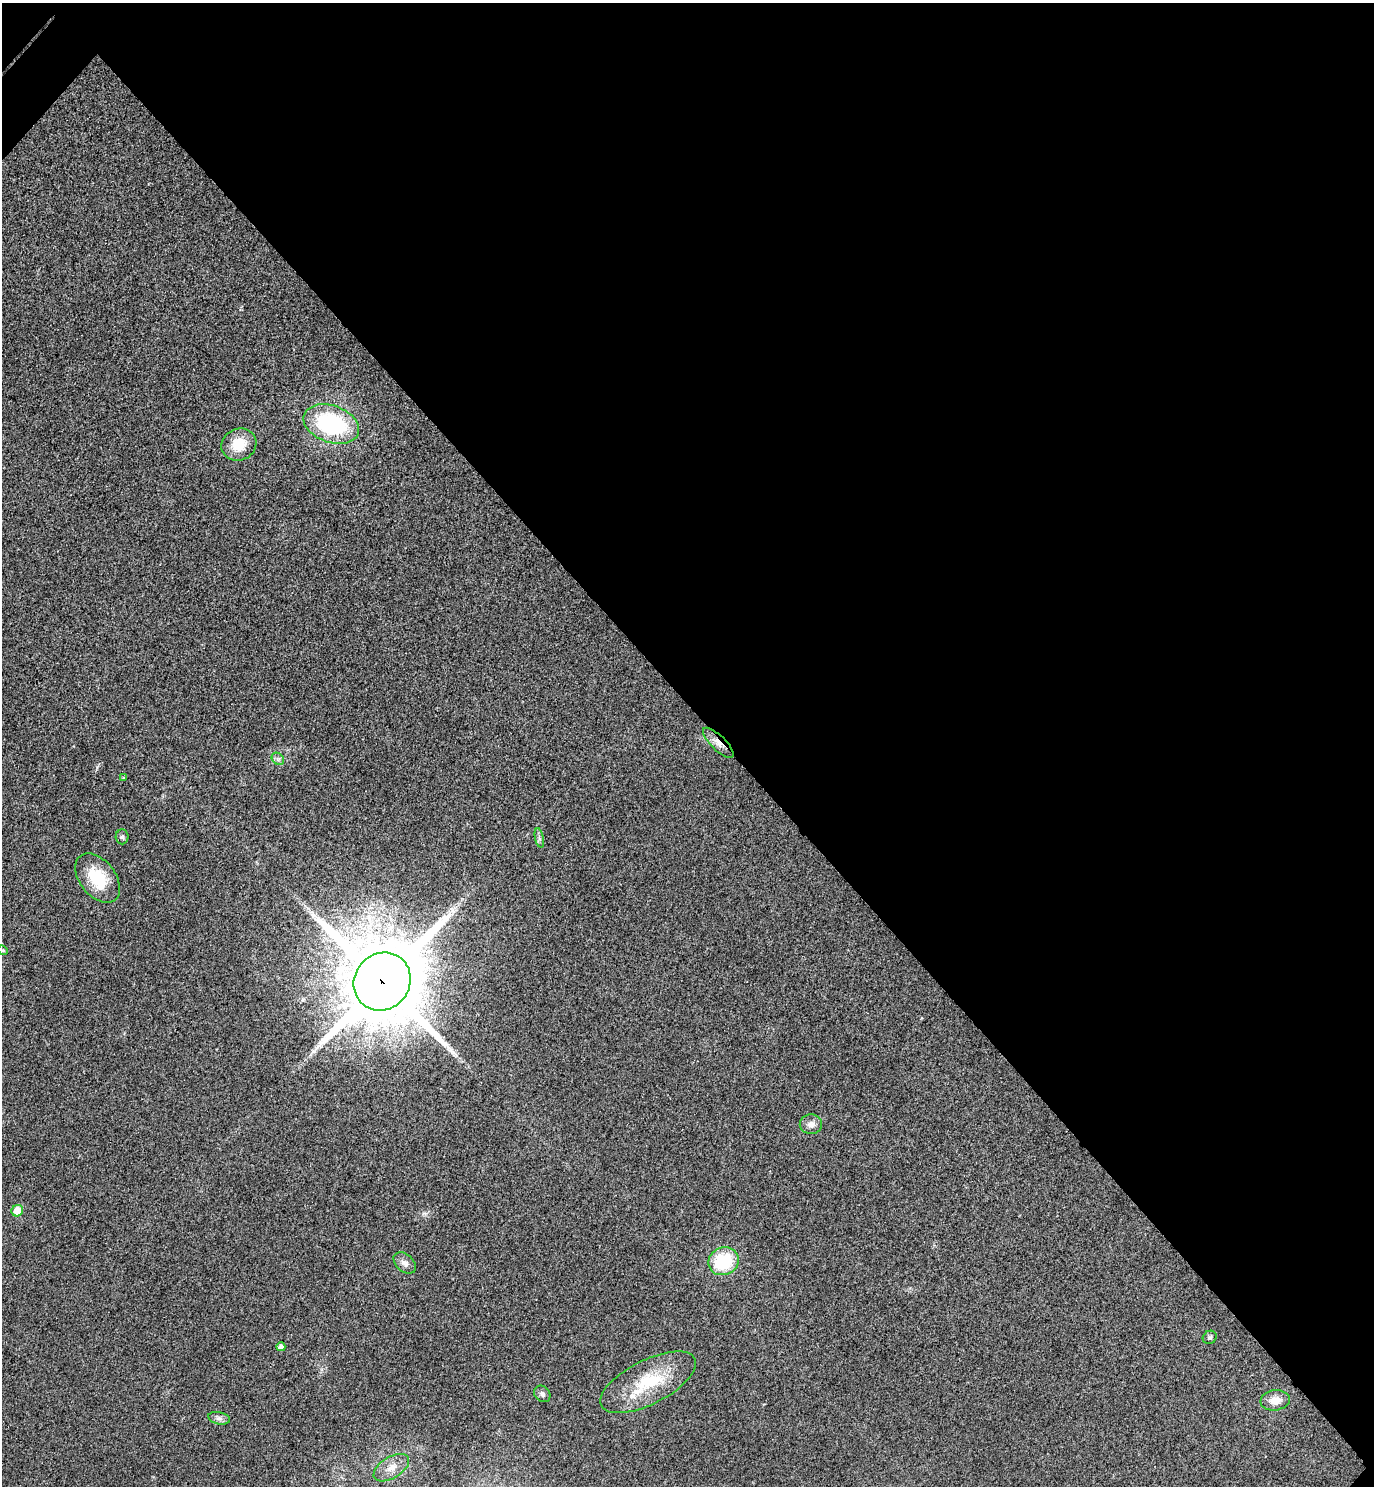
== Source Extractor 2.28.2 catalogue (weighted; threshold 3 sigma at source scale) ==
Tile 8 of 4 x 4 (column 4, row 2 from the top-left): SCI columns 4315-5686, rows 3015-4498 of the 6026 x 6025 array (HDU 1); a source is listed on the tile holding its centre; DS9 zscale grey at full resolution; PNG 1376 x 1488 px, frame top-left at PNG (2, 3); each listed source drawn as its Kron ellipse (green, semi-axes under 4 px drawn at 4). Shown black and unused: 48% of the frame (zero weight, under 3 of 4 exposures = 6% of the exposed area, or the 3 px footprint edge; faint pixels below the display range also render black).
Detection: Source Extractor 2.28.2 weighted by HDU 2 'WHT'; one run over the whole footprint, this tile lists its part. Background 0.0217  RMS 0.0063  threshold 0.0282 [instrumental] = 3 sigma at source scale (4.5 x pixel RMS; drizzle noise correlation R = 1.50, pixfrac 1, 0.05/0.05 arcsec/px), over >= 5 px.
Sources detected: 22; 1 inside a brighter listed object's ellipse — not listed separately; the other 21 listed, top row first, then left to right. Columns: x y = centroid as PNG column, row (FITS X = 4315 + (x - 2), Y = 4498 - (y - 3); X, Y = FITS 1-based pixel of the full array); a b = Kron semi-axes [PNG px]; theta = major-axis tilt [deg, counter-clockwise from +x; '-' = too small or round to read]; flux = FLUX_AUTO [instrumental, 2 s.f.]
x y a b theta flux
331 424 29 18 -20 69
239 445 18 16 23 15
718 743 20 7 -44 5.9
278 759 7 5 -44 1.7
123 778 4 3 - 0.61
122 837 7 6 - 1.5
539 838 10 4 -77 1.6
98 878 28 18 -52 25
3 950 5 4 - 0.78
382 981 30 27 50 8200
811 1124 11 10 - 3.9
17 1211 6 5 - 11
723 1261 15 13 21 33
405 1263 13 8 -42 3.6
1210 1337 7 6 - 1.3
281 1347 4 4 - 2.5
648 1382 52 22 27 37
542 1394 9 7 -47 2.2
1275 1400 14 10 7 7
219 1418 11 6 -13 2.4
391 1468 20 10 32 7.6
Overlapping masked pixels (flux is a lower limit): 2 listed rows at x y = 718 743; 382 981
Unlisted compact peaks at least as high as the median listed source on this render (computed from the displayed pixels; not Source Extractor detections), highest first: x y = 97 767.